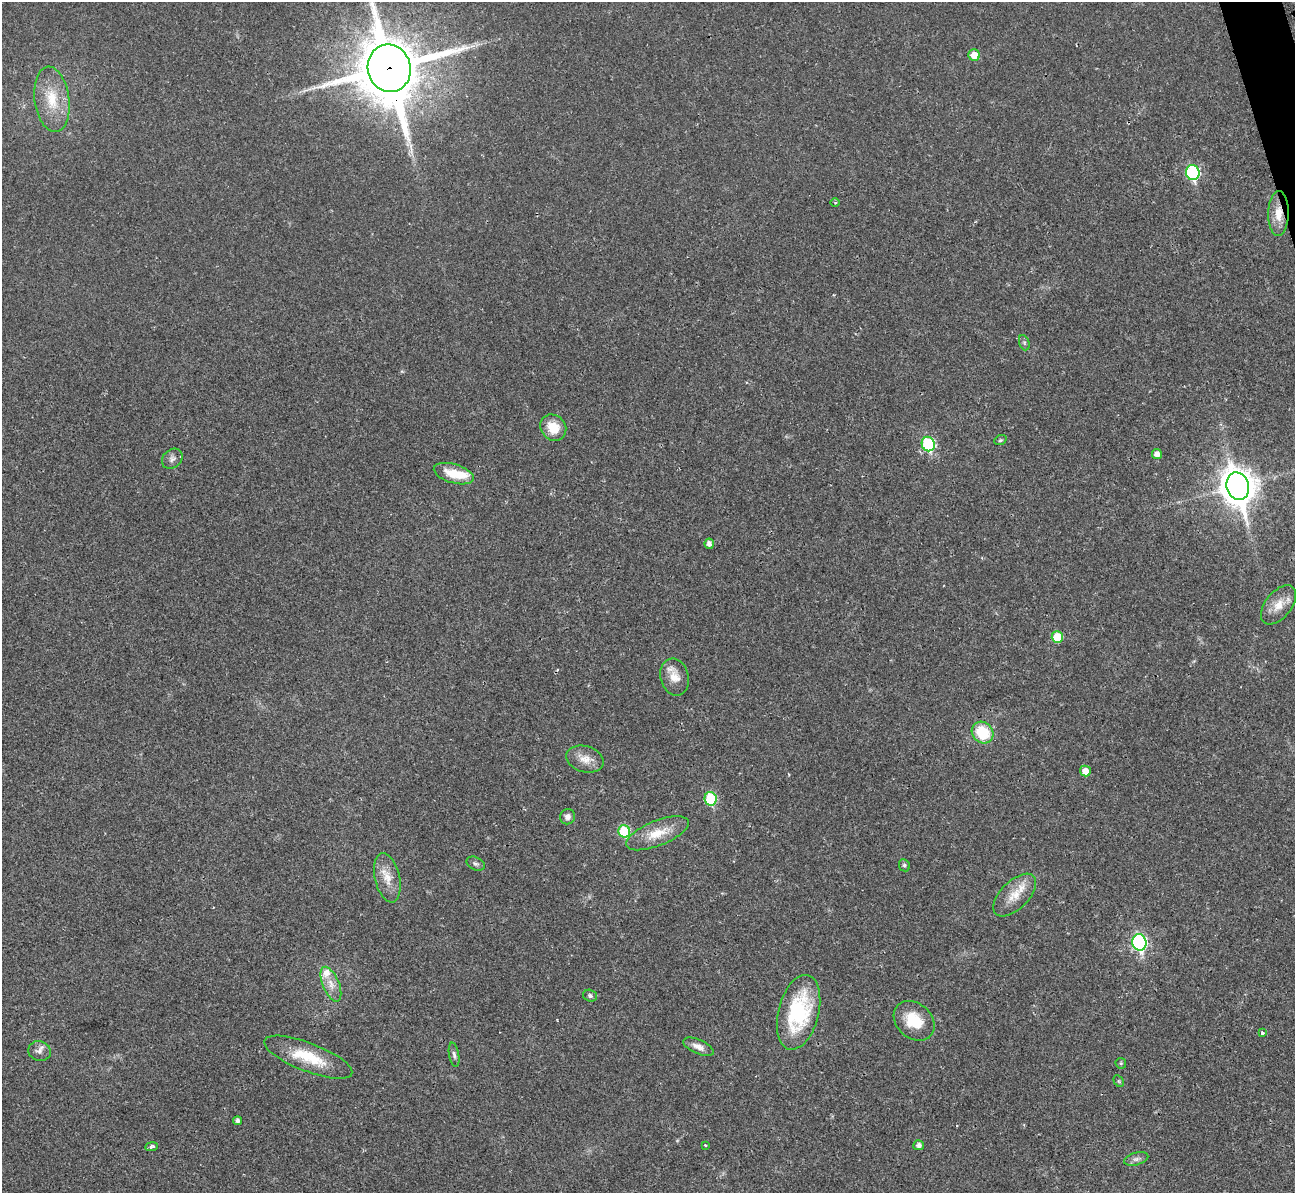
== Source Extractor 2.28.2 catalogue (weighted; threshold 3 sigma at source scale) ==
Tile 10 of 4 x 4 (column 2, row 3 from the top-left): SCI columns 1308-2600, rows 1496-2686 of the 5239 x 5221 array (HDU 1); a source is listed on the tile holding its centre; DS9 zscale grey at full resolution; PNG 1297 x 1195 px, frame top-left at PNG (2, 2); each listed source drawn as its Kron ellipse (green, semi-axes under 4 px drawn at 4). Shown black and unused: <1% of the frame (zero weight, under 2 of 3 exposures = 3% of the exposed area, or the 3 px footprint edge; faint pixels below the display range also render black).
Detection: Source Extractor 2.28.2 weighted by HDU 2 'WHT'; one run over the whole footprint, this tile lists its part. Background 0.0282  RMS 0.004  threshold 0.0182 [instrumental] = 3 sigma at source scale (4.5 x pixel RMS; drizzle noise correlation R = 1.50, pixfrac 1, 0.05/0.05 arcsec/px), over >= 5 px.
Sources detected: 48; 2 inside a brighter listed object's ellipse — not listed separately; the other 46 listed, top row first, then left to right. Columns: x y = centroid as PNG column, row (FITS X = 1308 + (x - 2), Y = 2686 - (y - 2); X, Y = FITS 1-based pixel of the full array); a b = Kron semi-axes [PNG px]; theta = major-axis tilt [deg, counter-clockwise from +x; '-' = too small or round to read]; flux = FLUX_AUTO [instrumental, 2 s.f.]
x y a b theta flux
974 55 6 5 - 5.7
389 68 24 21 -76 2800
52 99 33 17 -82 13
1193 173 7 6 - 44
835 202 5 3 - 0.43
1278 214 22 10 89 6.2
1024 343 8 5 -71 0.72
553 428 14 12 -47 7.9
1000 440 6 4 21 0.62
928 444 7 6 - 37
1157 454 5 5 - 2.6
172 459 11 9 42 1.8
454 474 20 9 -17 9
1238 486 14 11 -73 730
709 544 5 4 - 1.8
1279 605 23 13 51 6.2
1057 637 6 5 - 10
675 677 19 14 -75 5.3
983 733 11 10 - 14
585 759 19 13 -16 4.7
1085 771 5 5 - 3.7
711 799 7 6 - 23
567 817 8 7 - 1.7
624 831 6 6 - 22
657 833 33 12 22 9.3
476 864 10 6 -27 1.1
904 865 6 5 - 0.82
387 878 25 12 -77 6.3
1015 895 27 14 45 7.5
1139 942 8 7 - 77
331 984 18 8 -67 3.9
590 996 7 6 - 0.94
799 1012 38 20 75 35
914 1021 22 17 -42 12
1262 1033 3 3 - 1.3
698 1047 16 7 -24 2.7
40 1051 11 9 -15 2.1
454 1055 12 5 -80 1.2
308 1057 47 14 -21 16
1121 1063 5 5 - 0.57
1119 1081 6 4 -60 0.55
237 1121 4 3 - 1.2
705 1145 3 2 - 0.42
919 1145 5 5 - 1.5
151 1147 6 4 8 1.1
1136 1159 12 6 16 1.6
Overlapping masked pixels (flux is a lower limit): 2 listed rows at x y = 389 68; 1278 214
Isophote crosses this tile's border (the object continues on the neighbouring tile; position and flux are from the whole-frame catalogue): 1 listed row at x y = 389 68